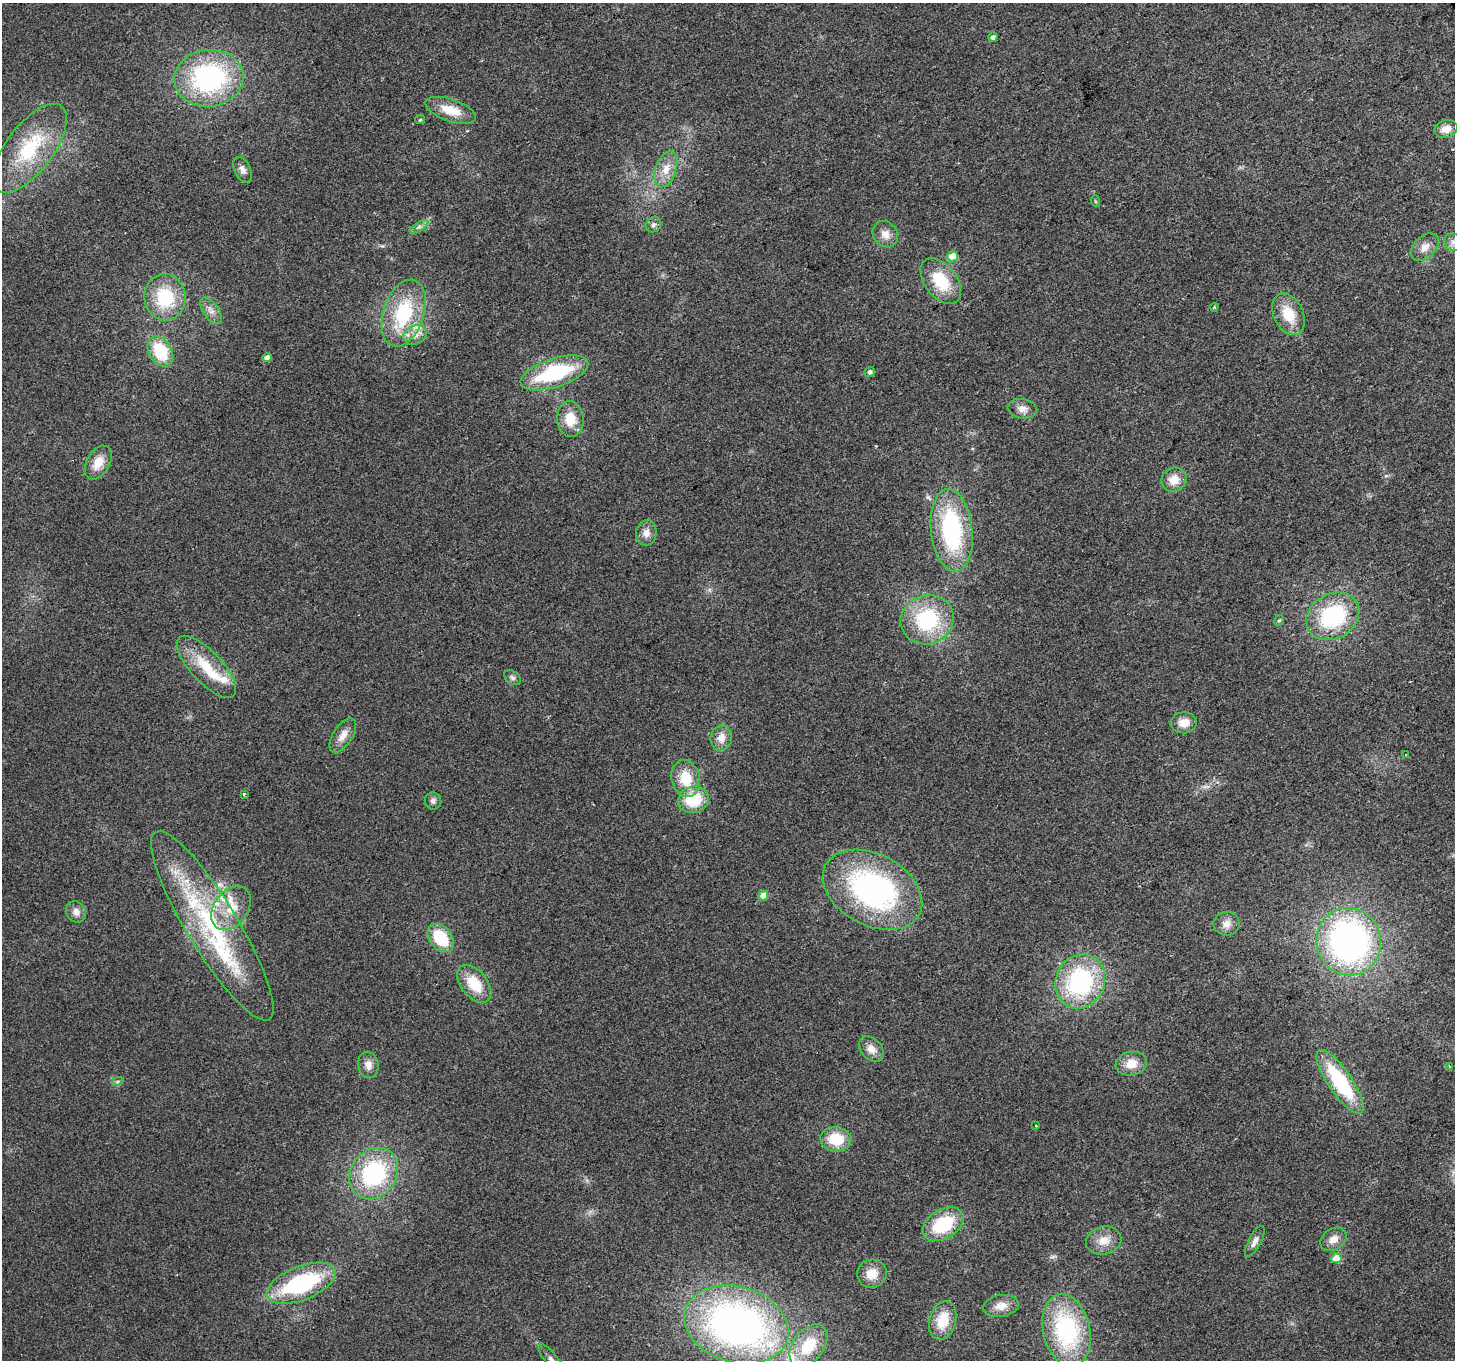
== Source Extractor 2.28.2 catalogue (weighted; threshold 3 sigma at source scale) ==
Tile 10 of 4 x 4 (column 2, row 3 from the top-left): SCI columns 1453-2905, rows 1466-2823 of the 5813 x 5705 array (HDU 1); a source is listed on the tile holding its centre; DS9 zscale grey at full resolution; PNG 1457 x 1362 px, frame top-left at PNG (2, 3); each listed source drawn as its Kron ellipse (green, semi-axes under 4 px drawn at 4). Shown black and unused: <1% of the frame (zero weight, under 2 of 3 exposures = <1% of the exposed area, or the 3 px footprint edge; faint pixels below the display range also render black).
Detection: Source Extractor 2.28.2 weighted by HDU 2 'WHT'; one run over the whole footprint, this tile lists its part. Background 0.035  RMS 0.0064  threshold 0.0286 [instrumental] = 3 sigma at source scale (4.5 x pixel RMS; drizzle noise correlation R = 1.50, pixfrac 1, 0.0396/0.0396 arcsec/px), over >= 5 px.
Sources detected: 86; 9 inside a brighter listed object's ellipse — not listed separately; the other 77 listed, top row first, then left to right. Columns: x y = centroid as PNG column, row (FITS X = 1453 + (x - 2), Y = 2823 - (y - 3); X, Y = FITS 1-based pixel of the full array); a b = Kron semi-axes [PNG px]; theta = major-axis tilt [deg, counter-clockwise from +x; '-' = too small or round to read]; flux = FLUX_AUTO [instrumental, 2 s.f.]
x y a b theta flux
993 37 5 4 - 2.1
209 78 34 28 6 110
451 110 26 11 -19 15
420 120 5 4 - 0.84
1446 129 12 9 18 7
30 148 52 23 53 42
666 169 19 10 70 8.9
243 170 13 8 -65 3.6
1095 201 6 4 -71 0.73
653 225 8 7 - 2.1
419 227 11 4 29 2.1
885 234 14 12 -50 6.2
1453 242 9 8 - 3.4
1425 247 16 11 45 6.4
953 256 5 5 - 12
941 281 26 16 -53 27
165 297 23 20 -85 33
1214 307 4 3 - 0.64
211 311 15 7 -56 4.4
404 313 35 20 72 47
1288 314 22 14 -64 18
415 335 12 9 28 5.5
160 351 16 11 -59 29
267 357 5 4 - 4.3
870 372 5 5 - 2
554 373 35 14 18 57
1022 409 15 9 -8 5
570 419 18 13 -84 14
98 463 18 11 60 10
1174 480 13 11 30 9.2
952 530 41 20 -84 84
646 533 12 10 84 5.2
1333 616 28 22 31 60
927 620 27 24 21 54
1279 620 6 4 63 0.97
207 667 40 15 -47 25
512 678 9 6 -39 2
1184 723 13 10 3 7.3
343 736 19 9 57 6.7
721 738 12 10 82 6.7
1405 755 3 2 - 1
686 778 19 14 -77 19
244 794 3 3 - 1
693 800 15 13 18 26
433 801 8 8 - 2.2
872 890 53 35 -28 150
763 895 5 5 - 7.6
231 908 24 17 53 17
76 912 11 9 -56 4.3
1226 924 13 12 - 5.3
212 926 110 25 -59 99
441 938 16 11 -52 27
1349 942 34 32 -70 210
1080 981 28 24 66 84
474 984 22 13 -51 19
871 1049 14 10 -47 6.5
1131 1064 16 12 10 9.7
368 1065 13 10 -81 5.2
1449 1066 4 4 - 0.93
117 1082 6 4 19 1.1
1340 1082 38 12 -56 52
1036 1126 3 3 - 1.3
836 1139 15 12 -5 20
374 1174 27 22 52 73
943 1224 22 14 31 34
1333 1239 14 10 34 6
1104 1241 18 14 14 9.7
1255 1241 17 6 62 3.8
1336 1258 5 5 - 12
872 1274 15 14 - 10
301 1283 36 17 22 72
1001 1306 18 11 9 7
943 1320 20 13 74 16
736 1325 53 38 -16 290
1066 1330 37 23 -77 79
808 1346 24 15 53 25
552 1360 20 6 -53 4.8
Isophote crosses this tile's border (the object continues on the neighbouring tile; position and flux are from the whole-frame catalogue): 2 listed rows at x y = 1453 242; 552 1360